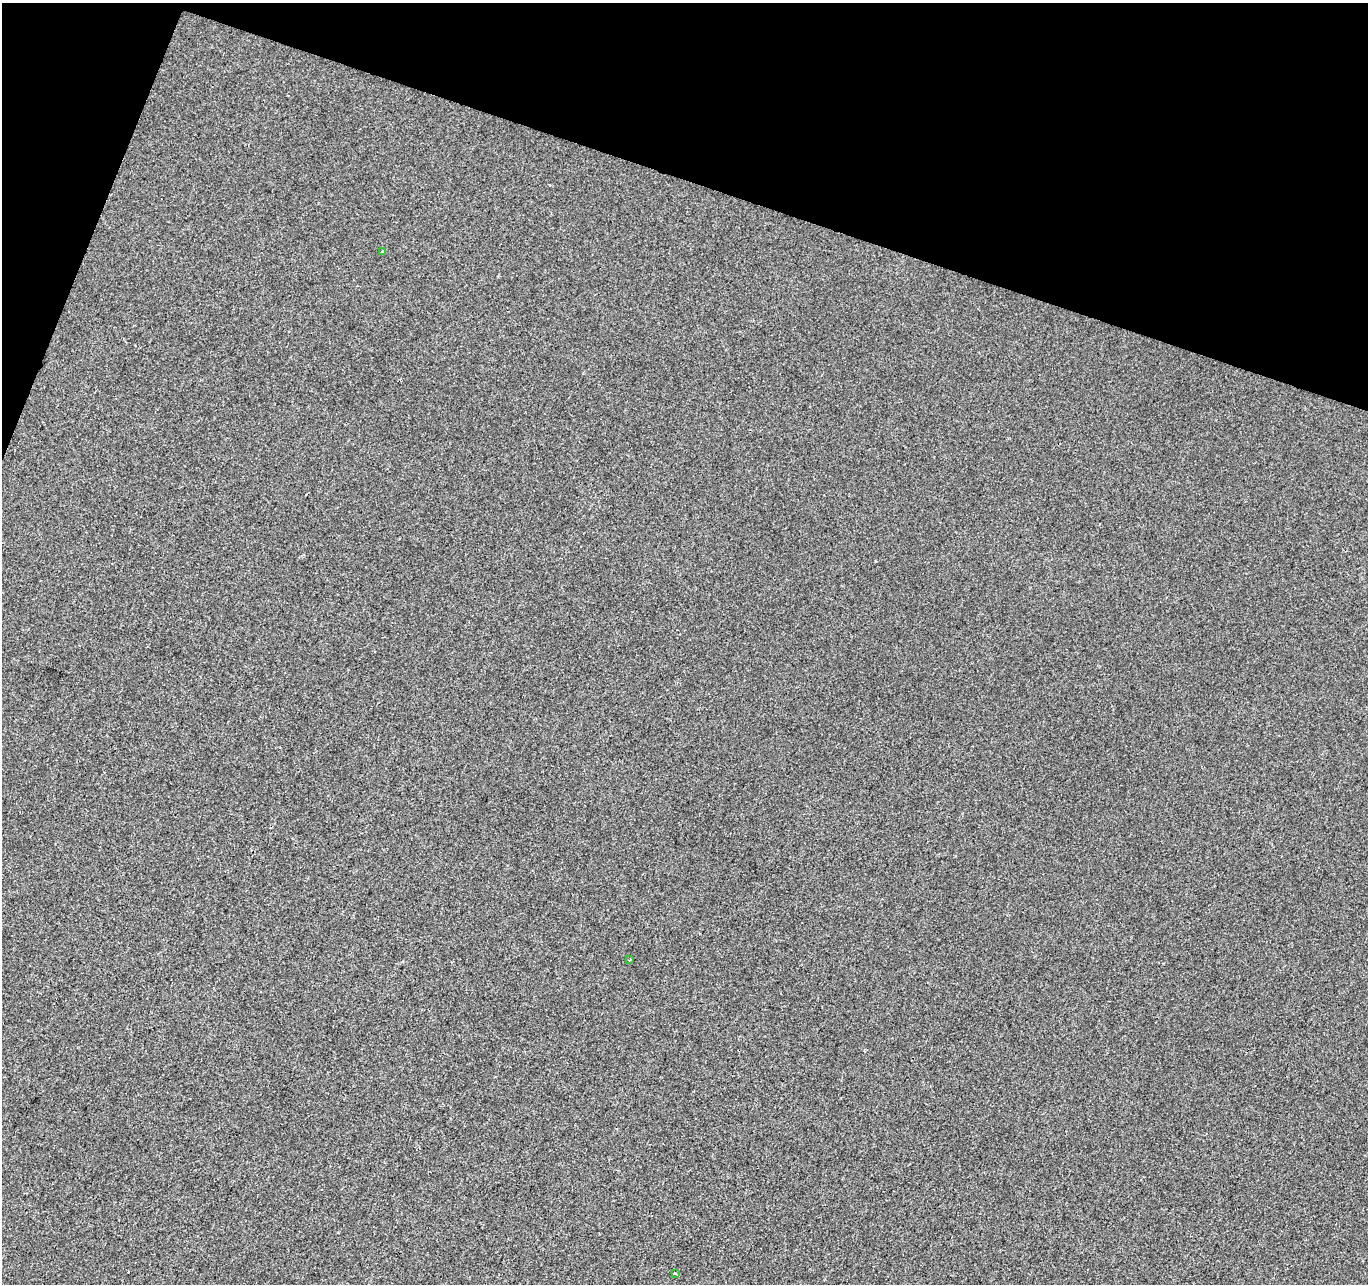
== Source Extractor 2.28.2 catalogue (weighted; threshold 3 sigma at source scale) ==
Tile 2 of 4 x 4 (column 2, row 1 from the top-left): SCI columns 1374-2739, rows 4121-5402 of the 5470 x 5615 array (HDU 1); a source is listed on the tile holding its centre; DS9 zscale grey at full resolution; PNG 1370 x 1286 px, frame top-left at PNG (2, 3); each listed source drawn as its Kron ellipse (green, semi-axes under 4 px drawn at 4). Shown black and unused: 16% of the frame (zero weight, under 2 of 3 exposures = <1% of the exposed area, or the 3 px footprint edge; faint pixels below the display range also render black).
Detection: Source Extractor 2.28.2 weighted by HDU 2 'WHT'; one run over the whole footprint, this tile lists its part. Background 1.71e-04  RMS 0.0042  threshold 0.0189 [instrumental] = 3 sigma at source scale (4.5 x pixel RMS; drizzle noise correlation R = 1.50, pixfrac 1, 0.0396/0.0396 arcsec/px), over >= 5 px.
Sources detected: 4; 1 cosmic-ray / hot-pixel residue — neither listed nor drawn; the other 3 listed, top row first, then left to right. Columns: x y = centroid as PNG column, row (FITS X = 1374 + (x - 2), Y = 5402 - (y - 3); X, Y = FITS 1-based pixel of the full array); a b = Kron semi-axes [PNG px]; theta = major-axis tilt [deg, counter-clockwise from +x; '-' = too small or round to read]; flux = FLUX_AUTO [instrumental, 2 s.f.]
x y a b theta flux
382 252 4 3 - 0.56
630 960 3 2 - 0.38
675 1273 3 3 - 0.44